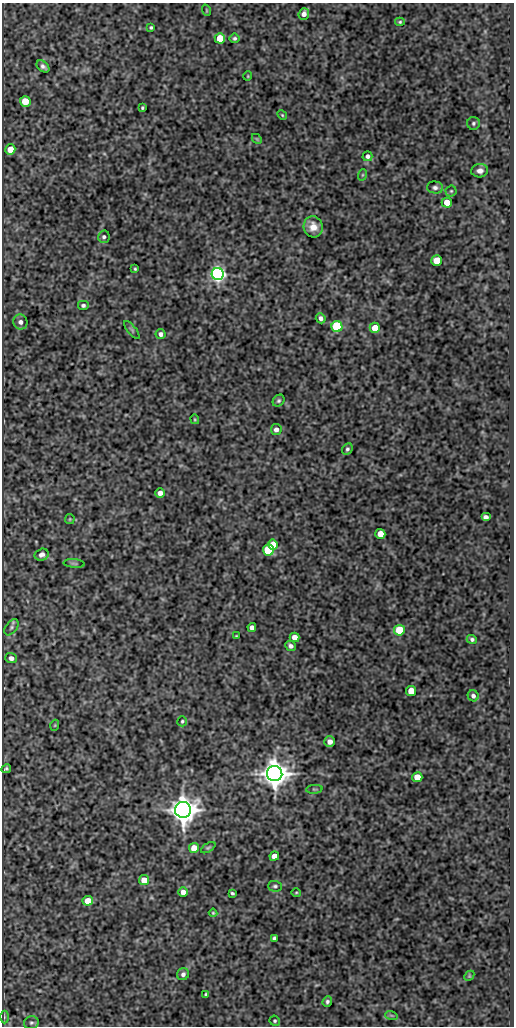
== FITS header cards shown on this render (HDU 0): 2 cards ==
NAXIS1  =                  512
NAXIS2  =                 1024

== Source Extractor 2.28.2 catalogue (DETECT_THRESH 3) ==
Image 512 x 1024 px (HDU 0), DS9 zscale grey, 1 PNG px = 1 image px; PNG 516 x 1028 px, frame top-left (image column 1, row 1024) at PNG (2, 3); each listed source drawn as its Kron ellipse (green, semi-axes under 4 px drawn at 4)
Background 361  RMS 0.84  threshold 2.53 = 3 sigma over >= 5 px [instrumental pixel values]
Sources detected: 81; all 81 listed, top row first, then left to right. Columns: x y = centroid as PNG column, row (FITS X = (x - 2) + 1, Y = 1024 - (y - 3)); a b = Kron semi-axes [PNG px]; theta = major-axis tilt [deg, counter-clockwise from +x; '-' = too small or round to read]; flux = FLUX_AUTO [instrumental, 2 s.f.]
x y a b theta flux
206 10 6 3 -71 53
304 14 6 5 - 280
400 22 5 4 - 69
151 27 4 4 - 83
220 38 5 5 - 1200
235 38 5 4 - 99
43 66 7 5 -41 190
248 76 5 3 - 45
25 101 5 5 - 1200
142 108 3 3 - 76
282 115 5 4 - 65
473 123 6 6 - 120
257 139 5 4 - 56
10 149 5 5 - 710
367 156 5 5 - 150
480 171 8 6 4 300
362 175 6 3 71 67
435 188 8 6 -6 180
451 191 5 5 - 89
447 203 5 5 - 810
313 227 10 9 - 640
104 237 6 6 - 140
437 261 5 5 - 1400
135 269 3 3 - 65
218 274 6 6 - 22000
83 305 6 5 - 140
321 318 5 5 - 200
20 322 7 7 - 260
337 326 5 5 - 4300
375 328 5 5 - 850
132 330 11 4 -51 110
160 334 5 5 - 220
279 401 6 5 - 100
195 419 5 3 - 64
276 429 5 5 - 260
347 449 6 5 - 120
160 493 5 4 - 300
486 517 5 4 - 230
70 519 5 4 - 65
380 534 5 5 - 900
273 545 5 5 - 1100
268 550 5 5 - 3600
42 555 7 6 - 250
74 563 10 4 -5 110
11 627 9 5 54 140
252 627 4 4 - 270
399 630 5 5 - 2500
236 636 3 2 - 46
295 637 5 4 - 420
472 639 5 4 - 120
291 646 5 5 - 190
11 658 6 5 - 250
411 691 5 5 - 930
473 696 6 5 - 190
182 721 5 5 - 85
55 725 5 3 - 52
330 742 5 5 - 370
6 769 5 3 - 87
275 774 8 7 - 84000
417 777 5 5 - 900
314 789 8 3 4 67
183 810 8 8 - 80000
194 848 5 5 - 770
208 848 8 4 33 93
274 856 5 4 - 630
144 880 5 5 - 890
275 886 7 5 -1 120
183 892 4 4 - 620
296 892 5 3 - 56
232 893 4 3 - 92
88 901 5 5 - 820
213 913 4 4 - 65
274 938 4 4 - 140
183 974 6 5 - 200
469 976 6 4 46 67
206 994 3 3 - 59
327 1002 5 5 - 130
391 1015 6 4 -19 71
4 1017 6 4 89 83
275 1021 5 5 - 95
31 1023 7 6 - 140

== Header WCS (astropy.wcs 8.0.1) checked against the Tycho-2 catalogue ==
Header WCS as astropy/WCSLIB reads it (CRVAL/CRPIX/CD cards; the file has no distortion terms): RA---SIN/DEC--SIN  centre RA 01:00:55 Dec -00:48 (15.23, -0.80 deg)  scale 1 arcsec/px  FOV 8.5' x 17.1'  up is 0 deg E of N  parity normal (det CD < 0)
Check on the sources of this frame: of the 60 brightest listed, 3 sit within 1.5 arcsec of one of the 3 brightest Tycho-2 stars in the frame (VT <= 11.43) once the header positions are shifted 0.32 arcsec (0.29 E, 0.13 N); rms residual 0.23 arcsec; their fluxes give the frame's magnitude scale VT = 22.29 - 2.5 log10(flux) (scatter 0.24 mag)
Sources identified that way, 3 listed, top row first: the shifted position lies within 1.5 arcsec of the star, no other Tycho-2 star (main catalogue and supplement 1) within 3.0 arcsec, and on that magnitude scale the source's flux lands within +1.5 / -3 mag of the star's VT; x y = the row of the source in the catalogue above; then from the Tycho-2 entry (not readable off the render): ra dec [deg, ICRS J2000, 3 dp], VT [Tycho-2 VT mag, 2 dp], TYC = Tycho-2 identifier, HIP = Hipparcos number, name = IAU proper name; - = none
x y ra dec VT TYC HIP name
218 274 15.239 -0.730 11.43 4681-617-1 - -
275 774 15.223 -0.869 9.25 4681-736-1 - -
183 810 15.249 -0.879 10.27 4681-925-1 - -